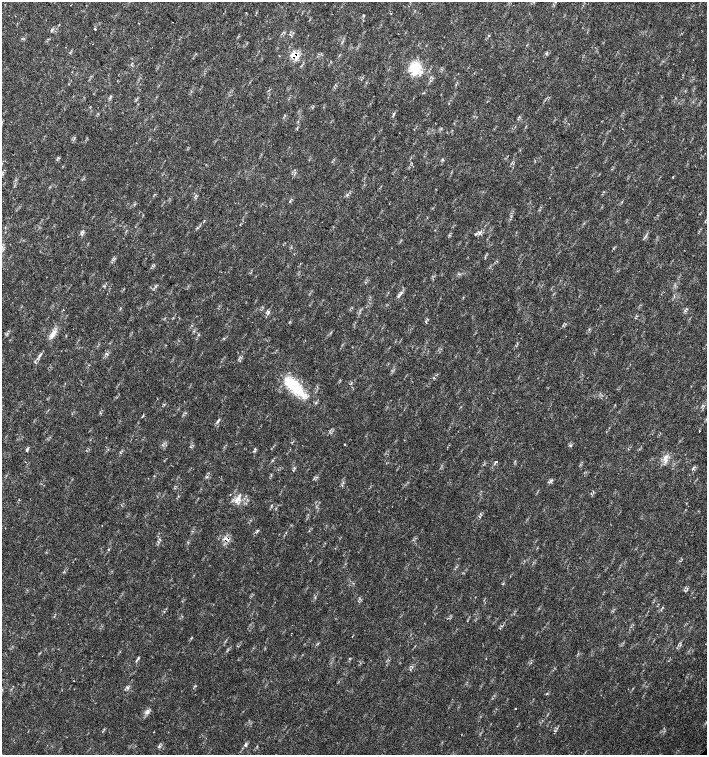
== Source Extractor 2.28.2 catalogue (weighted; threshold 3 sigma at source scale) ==
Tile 11 of 4 x 4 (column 3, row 3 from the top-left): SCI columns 3044-4453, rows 1507-3012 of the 6023 x 6029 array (HDU 1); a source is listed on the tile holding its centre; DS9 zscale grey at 2 x 2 block average (1 PNG px = mean of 2 x 2 image px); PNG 709 x 757 px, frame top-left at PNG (2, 2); no overlay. Shown black and unused: <1% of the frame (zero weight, under 2 of 3 exposures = <1% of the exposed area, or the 3 px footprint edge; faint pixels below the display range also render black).
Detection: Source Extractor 2.28.2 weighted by HDU 2 'WHT'; one run over the whole footprint, this tile lists its part. Background 0.0239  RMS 0.0033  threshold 0.0147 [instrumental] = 3 sigma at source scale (4.5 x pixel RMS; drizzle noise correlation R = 1.50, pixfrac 1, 0.0396/0.0396 arcsec/px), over >= 5 px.
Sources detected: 46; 2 cosmic-ray / hot-pixel residue — not listed; the other 44 listed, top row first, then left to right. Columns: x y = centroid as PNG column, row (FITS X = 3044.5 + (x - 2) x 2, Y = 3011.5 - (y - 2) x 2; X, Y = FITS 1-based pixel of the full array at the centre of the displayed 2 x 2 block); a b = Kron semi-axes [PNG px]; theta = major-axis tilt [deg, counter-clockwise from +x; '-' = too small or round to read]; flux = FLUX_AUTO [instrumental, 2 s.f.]
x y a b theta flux
391 13 2 2 - 0.42
59 25 2 2 - 0.52
95 29 3 2 - 0.59
52 30 5 2 - 0.63
546 53 3 3 - 0.84
295 56 14 8 -22 8
415 68 15 13 78 18
117 81 2 2 - 0.29
394 114 5 2 - 0.87
673 177 2 2 - 0.64
449 235 3 2 - 0.57
153 266 3 2 - 0.53
402 292 4 3 - 1
63 310 2 2 - 0.87
269 312 3 2 - 0.68
426 322 3 2 - 0.55
53 334 15 5 58 5.3
106 354 4 2 - 0.8
40 355 7 3 51 1.6
294 386 33 12 -43 30
218 421 7 3 56 1.3
699 431 2 2 - 1.1
344 444 2 2 - 0.38
571 446 4 2 - 0.71
255 449 3 3 - 0.78
27 450 4 3 - 1.4
665 459 9 4 -66 3
496 462 2 2 - 1
693 468 5 2 - 0.76
207 477 4 2 - 0.88
552 480 4 3 - 1.1
230 495 2 2 - 0.39
238 498 14 6 58 5.4
257 531 3 3 - 0.68
227 539 7 4 -18 3
138 658 5 2 - 1
486 658 2 2 - 0.37
128 688 3 3 - 1.1
547 694 4 2 - 0.53
515 708 2 2 - 1
148 711 6 3 -83 1.9
555 731 3 2 - 0.41
245 745 4 3 - 1.1
159 746 4 2 - 0.77
Overlapping masked pixels (flux is a lower limit): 2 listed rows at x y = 295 56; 227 539
Diffuse or blended objects may show on this block-average render without a row.